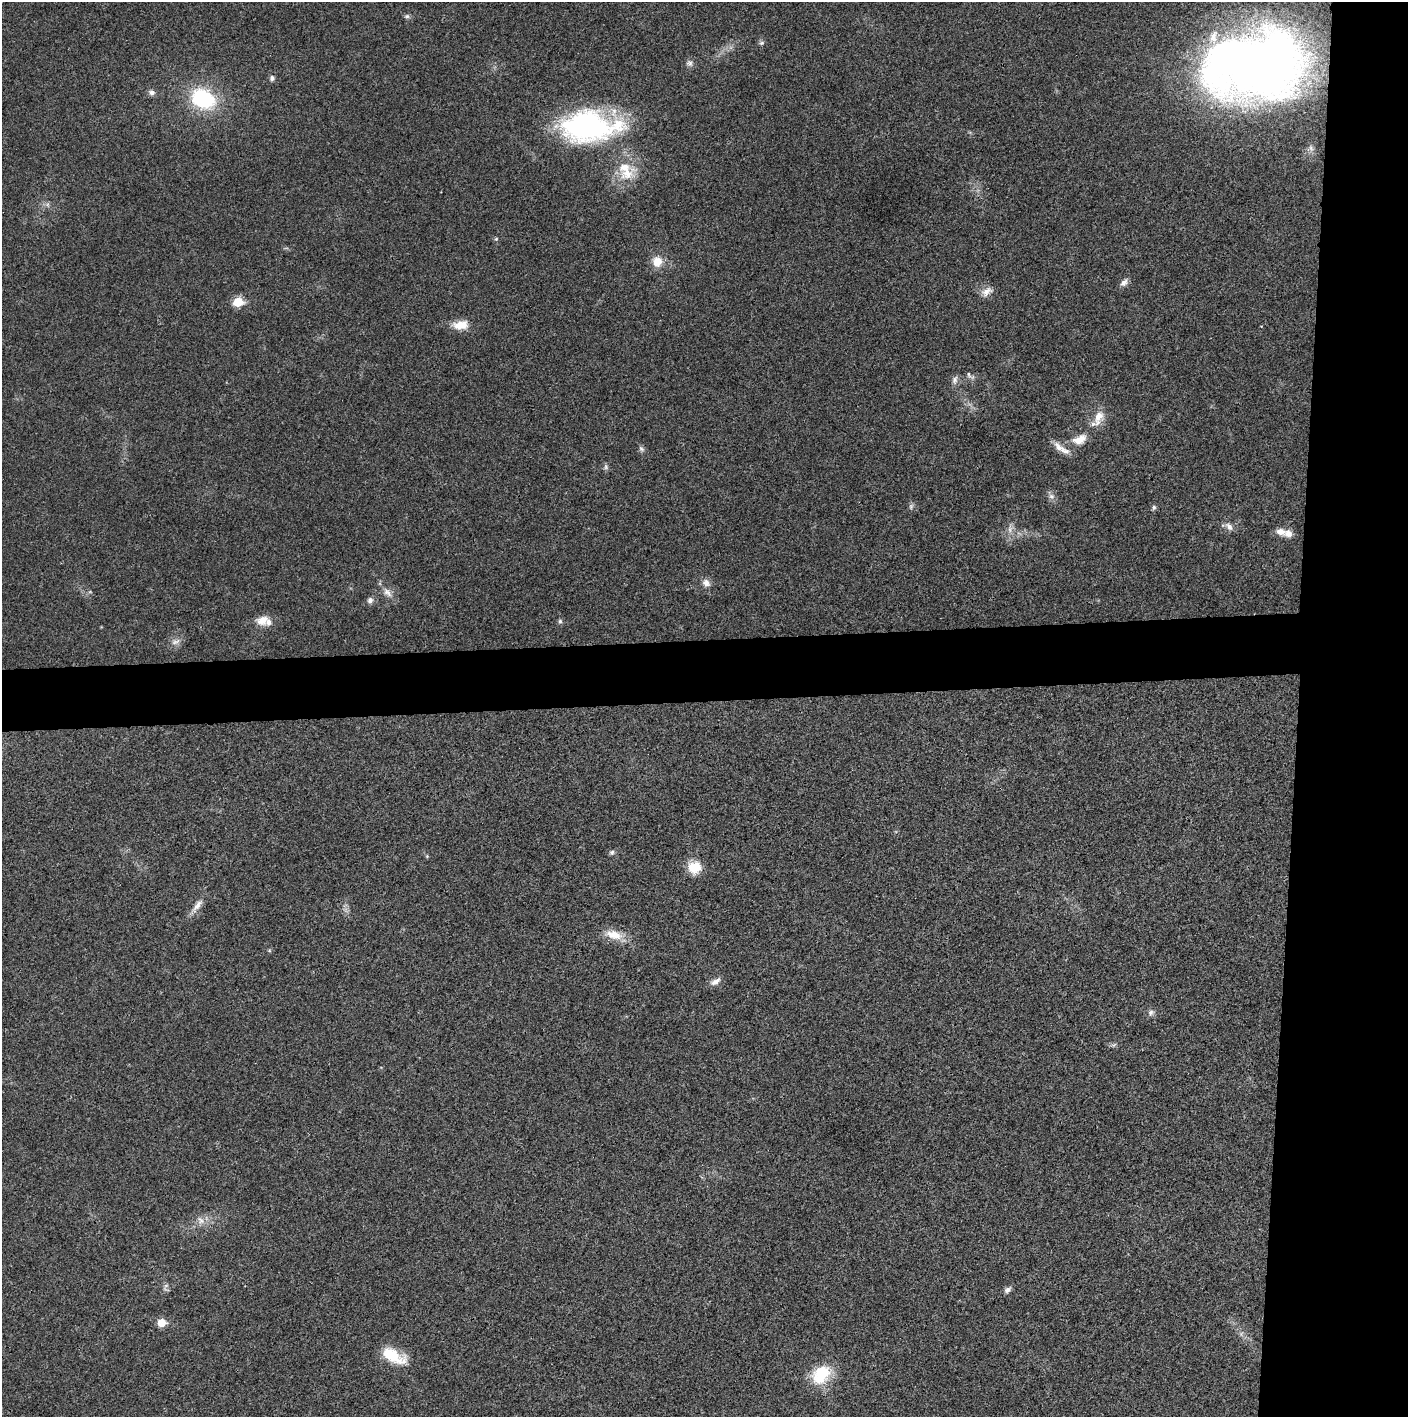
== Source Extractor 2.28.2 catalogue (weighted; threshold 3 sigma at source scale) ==
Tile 6 of 3 x 3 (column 3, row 2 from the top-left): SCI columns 2815-4220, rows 1415-2829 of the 4221 x 4243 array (HDU 1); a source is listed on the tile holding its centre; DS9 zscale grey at full resolution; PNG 1410 x 1419 px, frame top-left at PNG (2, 2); no overlay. Shown black and unused: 12% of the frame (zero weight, under 3 of 4 exposures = <1% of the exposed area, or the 3 px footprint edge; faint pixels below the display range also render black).
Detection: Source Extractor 2.28.2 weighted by HDU 2 'WHT'; one run over the whole footprint, this tile lists its part. Background 0.019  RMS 0.0051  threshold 0.0229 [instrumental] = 3 sigma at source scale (4.5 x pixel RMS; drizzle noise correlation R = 1.50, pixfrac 1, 0.05/0.05 arcsec/px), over >= 5 px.
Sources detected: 53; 4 inside a brighter listed object's ellipse — not listed separately; the other 49 listed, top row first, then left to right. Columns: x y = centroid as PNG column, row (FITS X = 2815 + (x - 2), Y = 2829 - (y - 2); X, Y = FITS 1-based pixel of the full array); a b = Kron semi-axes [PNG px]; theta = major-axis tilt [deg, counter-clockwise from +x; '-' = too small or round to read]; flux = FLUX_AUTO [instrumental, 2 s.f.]
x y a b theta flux
407 16 8 6 13 1.1
761 43 8 5 16 1.2
689 63 10 8 -34 1.9
1255 65 97 64 6 490
272 78 7 6 - 1.5
152 92 8 7 - 2
203 99 27 20 -29 41
589 126 67 34 2 110
627 173 25 18 9 13
48 205 7 4 -71 1
496 239 5 5 - 0.7
657 262 13 12 - 7.3
1124 282 12 7 47 2.4
986 292 17 10 35 4
238 302 6 5 - 20
460 325 21 11 5 7.9
969 375 12 5 -55 1.6
955 380 13 7 76 2.3
1098 416 19 14 59 7.7
1079 439 21 12 23 7.4
641 449 9 6 -45 1.4
606 467 8 6 -77 1.2
1051 496 9 7 -31 2.1
911 506 8 6 75 1.3
1154 507 6 5 - 1.1
1229 526 13 7 -49 2.6
1010 529 13 6 84 3
1281 531 13 9 -11 4.3
706 583 10 8 -47 3.3
387 592 15 8 -47 3.8
370 600 8 7 - 1.9
263 620 16 11 16 6
560 621 6 6 - 0.99
175 642 14 7 15 2.9
612 852 7 6 - 1.2
427 856 5 4 - 0.56
694 867 16 14 -1 10
197 906 24 7 54 4.5
614 935 24 11 -14 9.2
715 981 15 7 29 3.1
1151 1013 9 7 48 1.9
1114 1045 8 5 25 1
201 1220 13 8 -62 3.3
165 1289 8 5 -45 1.2
1007 1290 9 6 34 2
161 1323 6 5 - 11
1241 1334 7 4 57 0.98
393 1356 31 14 -25 17
821 1375 27 19 42 20